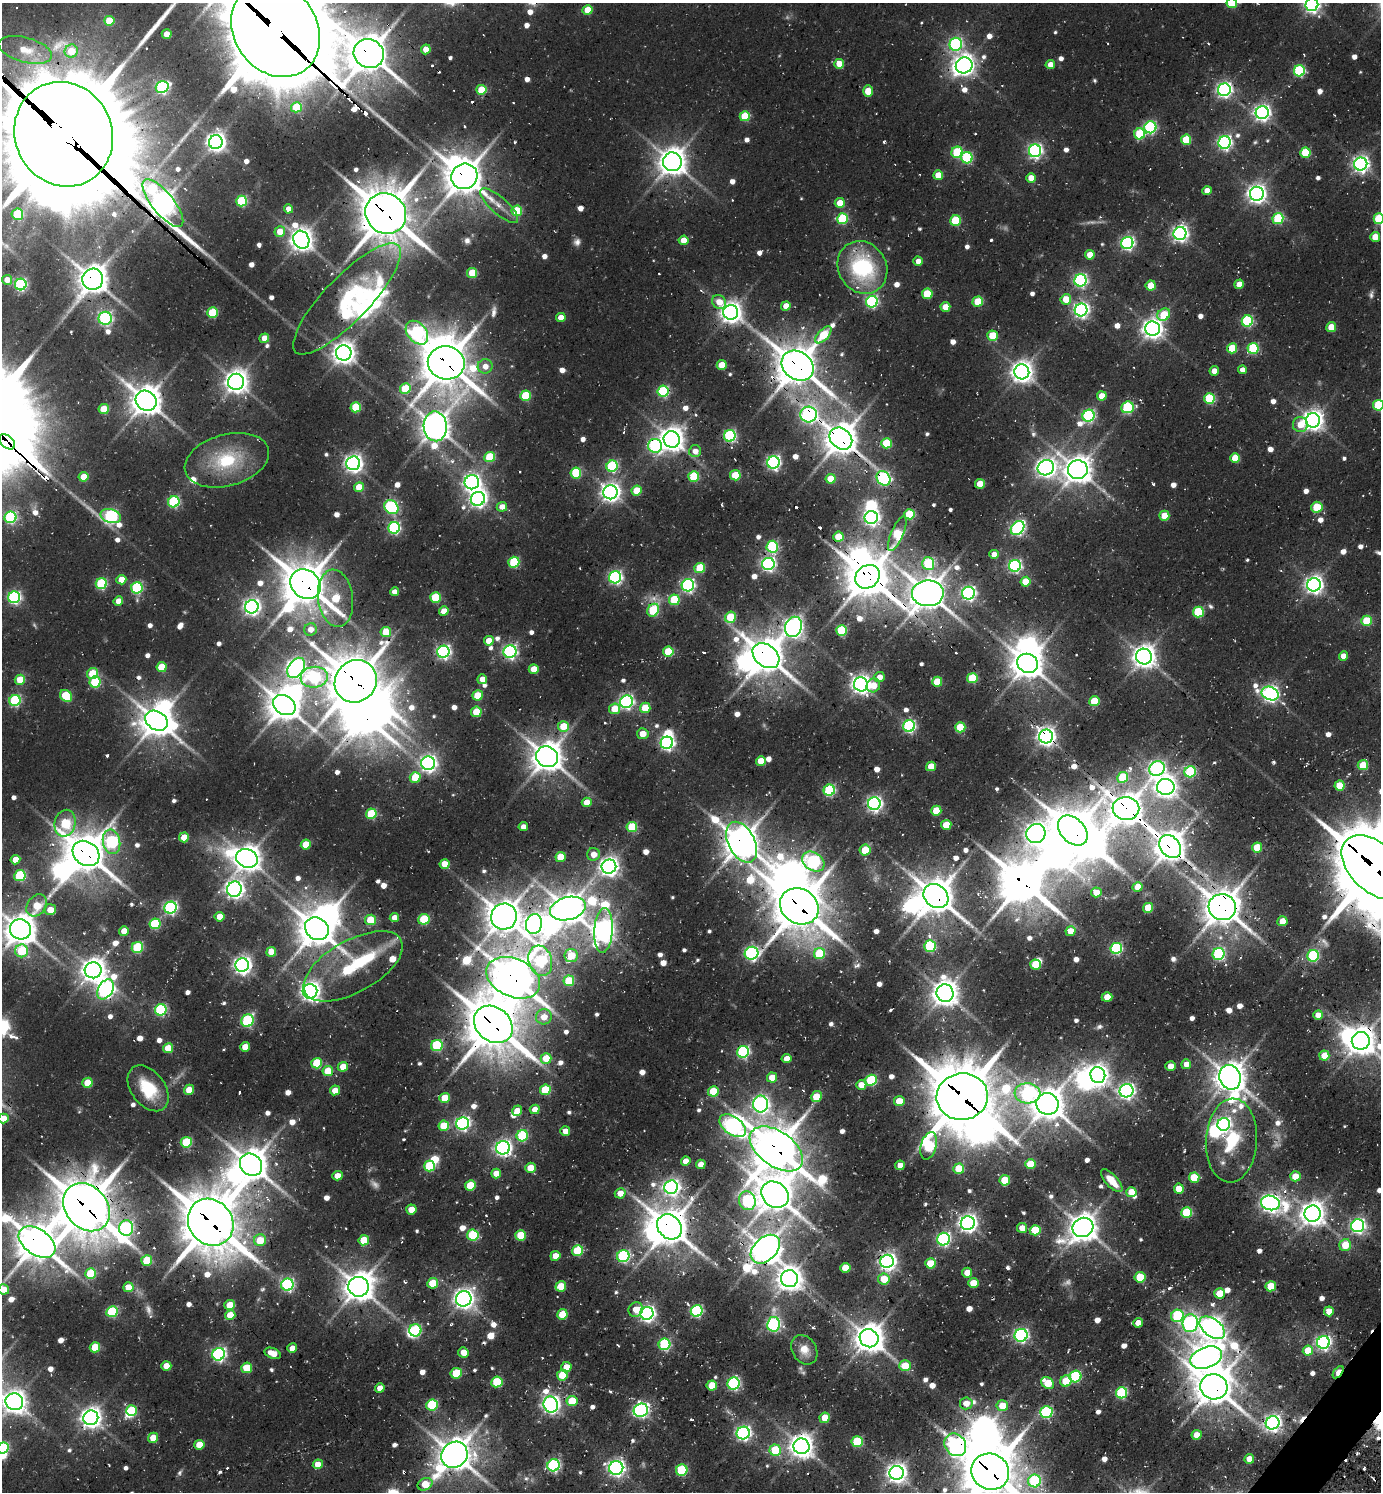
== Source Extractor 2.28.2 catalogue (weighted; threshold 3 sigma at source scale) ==
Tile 6 of 4 x 4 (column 2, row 2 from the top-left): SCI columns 1677-3055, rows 3011-4500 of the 5998 x 5989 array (HDU 1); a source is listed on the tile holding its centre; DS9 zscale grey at full resolution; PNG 1383 x 1494 px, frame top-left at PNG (2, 3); each listed source drawn as its Kron ellipse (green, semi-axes under 4 px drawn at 4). Shown black and unused: <1% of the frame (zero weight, under 2 of 3 exposures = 3% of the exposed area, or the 3 px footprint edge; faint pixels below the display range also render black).
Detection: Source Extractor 2.28.2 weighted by HDU 2 'WHT'; one run over the whole footprint, this tile lists its part. Background 0.102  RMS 0.0087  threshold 0.039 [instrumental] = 3 sigma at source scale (4.5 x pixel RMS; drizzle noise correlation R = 1.50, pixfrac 1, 0.05/0.05 arcsec/px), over >= 5 px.
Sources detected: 875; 14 too faint to see at this stretch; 44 inside a brighter object's white glare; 20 cosmic-ray / hot-pixel residue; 2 long thin detections or spike segments (spike, bleed or trail) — neither listed nor drawn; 12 inside a brighter listed object's ellipse — not listed separately; of the other 783, all 500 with FLUX_AUTO >= 9.06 (the completeness limit of this list) listed and drawn (283 fainter detections not listed), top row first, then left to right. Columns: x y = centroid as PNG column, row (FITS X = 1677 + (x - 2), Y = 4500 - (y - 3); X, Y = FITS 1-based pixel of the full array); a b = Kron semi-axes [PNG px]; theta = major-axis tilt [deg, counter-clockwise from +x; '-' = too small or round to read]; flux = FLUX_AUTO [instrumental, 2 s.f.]
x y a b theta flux
1232 3 5 5 - 49
1312 5 6 6 - 340
588 10 5 5 - 28
109 21 5 5 - 33
276 30 50 41 -55 15000
167 34 5 4 - 16
956 44 6 6 - 170
426 49 5 4 - 15
25 50 27 12 -15 24
71 51 7 6 - 22
369 54 15 14 - 2100
839 64 5 5 - 17
964 65 8 8 - 620
1050 65 5 4 - 12
1299 71 5 5 - 110
162 87 6 6 - 150
481 90 5 5 - 39
1224 90 6 6 - 310
868 91 6 5 - 23
296 107 5 5 - 40
1262 113 6 6 - 370
745 116 5 5 - 42
1150 127 6 6 - 140
64 134 53 48 -66 30000
1140 134 5 5 - 60
1186 140 5 5 - 41
216 142 7 7 - 540
1225 142 6 6 - 250
1035 151 6 6 - 260
957 152 6 5 - 64
1305 153 5 5 - 47
967 158 5 5 - 86
672 162 9 9 - 1200
1361 164 6 6 - 380
938 175 5 5 - 18
464 176 13 12 - 2000
1031 178 5 4 - 13
1207 191 4 4 - 11
1257 194 7 7 - 520
241 201 5 5 - 77
163 203 29 11 -51 980
840 203 5 5 - 18
499 206 24 8 -42 12
288 209 4 4 - 11
517 211 5 5 - 47
386 213 21 19 -44 3400
17 214 6 5 - 58
1278 218 5 5 - 65
842 219 5 5 - 72
1379 219 5 5 - 63
955 221 5 5 - 52
280 232 5 5 - 15
1180 233 6 6 - 350
1375 237 5 5 - 16
301 240 9 7 -63 860
684 240 5 4 - 15
1127 243 6 6 - 210
1090 255 5 4 - 17
918 261 5 4 - 9.7
862 267 27 24 -58 99
472 273 5 5 - 33
93 279 10 10 - 1300
7 280 5 5 - 14
1080 280 6 6 - 200
21 284 6 6 - 150
1239 284 5 4 - 14
1151 285 5 5 - 24
927 294 5 5 - 36
347 299 74 22 46 70
1066 299 5 5 - 19
719 302 8 6 -45 15
872 302 6 6 - 150
978 302 5 5 - 37
786 306 5 4 - 14
945 307 5 4 - 16
1081 310 6 6 - 310
731 312 7 7 - 730
212 313 5 5 - 54
1164 315 7 5 39 33
561 317 5 4 - 13
105 318 6 6 - 150
1247 321 5 5 - 100
1331 327 5 5 - 24
1153 329 7 7 - 650
417 333 13 9 -49 170
823 335 10 5 48 38
993 336 5 5 - 36
264 338 5 4 - 17
1232 348 5 5 - 33
1253 348 5 5 - 79
344 353 7 7 - 790
446 363 18 16 -12 2700
722 365 5 5 - 26
485 366 7 7 - 9.1
798 366 17 14 -36 2400
1242 370 4 4 - 9.5
1214 371 5 4 - 9.1
1022 372 7 7 - 770
236 382 8 8 - 850
405 389 5 5 - 46
663 391 6 5 - 110
525 396 5 5 - 51
1102 396 5 4 - 18
1209 398 5 5 - 74
146 401 11 9 -35 1500
1378 405 5 5 - 65
356 407 5 5 - 48
1127 407 6 6 - 83
104 409 5 5 - 32
809 414 8 8 - 280
1089 416 6 6 - 140
1313 420 7 7 - 630
1300 425 7 7 - 17
435 426 15 11 -87 1300
730 436 6 5 - 140
672 439 8 8 - 970
841 439 12 10 -42 2200
7 442 9 6 -40 600
886 443 5 5 - 37
655 446 7 7 - 160
695 451 6 6 - 9.6
490 457 5 5 - 45
1235 458 5 5 - 24
227 460 43 25 15 63
773 462 6 6 - 240
353 463 7 7 - 440
612 466 5 5 - 110
1046 468 8 7 - 560
1078 470 10 9 - 1200
576 473 5 5 - 58
735 475 5 5 - 38
694 476 5 5 - 53
84 477 5 4 - 22
884 478 8 6 -50 170
831 479 5 5 - 22
472 482 7 7 - 410
980 484 5 4 - 22
359 487 5 5 - 19
637 491 5 5 - 26
610 492 7 7 - 540
478 499 7 7 - 400
174 502 6 5 - 110
391 507 8 6 -42 140
502 507 5 5 - 11
1317 507 5 5 - 34
909 514 5 5 - 53
111 516 10 6 -17 190
1164 516 5 5 - 20
10 517 6 5 - 130
871 518 6 6 - 320
394 528 6 5 - 150
1018 528 8 6 50 240
897 534 19 6 67 59
838 537 5 5 - 21
772 547 6 5 - 99
994 554 5 4 - 9.4
514 562 5 5 - 74
928 563 6 6 - 70
768 564 6 6 - 250
1015 566 6 6 - 180
700 568 5 5 - 41
615 577 6 6 - 220
867 577 13 11 38 2400
121 580 5 4 - 15
1026 582 5 5 - 28
101 584 6 5 - 85
306 584 16 14 -42 2700
688 585 6 6 - 210
1314 585 7 6 - 470
137 588 6 5 - 100
394 592 4 4 - 9.1
928 593 16 13 1 1900
968 593 6 6 - 250
14 597 6 6 - 180
436 597 5 5 - 49
335 598 29 17 -83 60
674 600 5 5 - 51
118 601 5 4 - 13
252 607 7 6 - 400
653 610 7 5 60 65
444 611 5 4 - 14
1198 612 5 5 - 59
730 617 6 5 - 40
1367 621 5 5 - 37
793 627 10 8 71 520
310 629 6 6 - 9.5
842 630 5 5 - 60
386 632 5 5 - 27
489 641 5 5 - 16
668 651 5 5 - 37
443 652 6 6 - 240
510 652 6 6 - 220
766 656 15 11 -39 2100
1144 656 8 8 - 880
1343 656 5 4 - 11
1027 663 11 9 -23 1500
162 667 5 5 - 32
296 668 11 7 55 510
534 669 5 4 - 15
92 673 6 5 - 35
314 677 13 10 7 110
879 677 5 5 - 9.3
972 678 5 5 - 51
482 679 5 5 - 10
20 680 5 5 - 26
356 681 22 20 50 3100
95 682 5 5 - 67
937 682 5 5 - 30
861 684 7 7 - 530
873 685 7 6 - 18
1270 693 9 6 -23 360
478 695 5 5 - 28
66 696 7 5 -43 54
15 701 6 5 - 110
1094 701 5 5 - 39
626 702 6 6 - 220
284 705 12 9 -34 1700
645 708 5 5 - 31
615 709 5 5 - 24
476 712 5 5 - 31
157 721 12 9 -31 1900
563 726 5 5 - 26
909 726 6 5 - 160
960 727 5 5 - 43
643 734 6 5 - 13
1046 736 7 7 - 520
667 743 6 6 - 260
547 757 11 10 - 1500
761 761 5 4 - 17
428 763 7 7 - 370
1363 765 5 5 - 34
931 766 5 4 - 19
1157 769 8 7 - 280
1190 772 6 5 - 92
415 777 5 5 - 29
1123 777 5 5 - 42
1340 785 5 5 - 29
1166 787 9 8 - 790
829 790 6 5 - 110
587 802 5 4 - 16
874 804 6 6 - 310
1126 809 13 11 -7 1900
936 811 5 5 - 29
371 814 5 5 - 58
65 823 13 10 76 60
946 825 5 5 - 19
523 827 4 4 - 9.2
632 827 5 5 - 46
1073 831 17 12 -46 3200
1036 834 10 9 - 750
184 837 5 5 - 22
112 842 12 8 -78 140
742 842 22 13 -62 1900
306 844 5 5 - 26
1170 846 12 9 -54 1600
1257 847 5 5 - 32
865 850 5 5 - 24
86 853 14 11 -38 2400
593 854 6 6 - 11
561 857 5 5 - 29
247 858 11 9 -20 1100
15 860 5 4 - 16
813 862 12 9 -33 170
445 864 5 5 - 19
609 867 7 7 - 540
1374 867 39 24 -44 6800
20 876 6 5 - 78
1137 887 5 4 - 11
234 889 7 7 - 470
1096 892 5 5 - 15
936 896 13 11 -39 2100
37 905 12 9 52 23
799 906 20 17 -33 3400
1222 907 14 13 - 2000
170 908 6 6 - 190
1148 908 5 5 - 30
568 909 18 11 15 1600
50 910 6 5 - 14
219 917 5 4 - 14
504 917 13 13 - 1800
394 918 5 4 - 11
424 919 6 5 - 47
370 920 5 5 - 32
1282 921 5 5 - 19
155 924 5 5 - 72
534 924 10 8 77 590
20 929 11 10 - 1600
317 929 12 10 -35 1900
604 930 22 9 86 790
124 931 5 4 - 13
1070 931 5 4 - 16
930 946 6 5 - 84
137 947 6 5 - 72
1116 948 6 5 - 130
22 951 6 6 - 45
271 952 5 5 - 17
751 953 7 6 - 220
819 954 6 5 - 49
1219 954 6 6 - 130
571 956 6 6 - 26
1313 956 6 5 - 94
540 961 15 11 -73 120
1035 964 5 5 - 28
242 965 7 6 - 460
353 966 55 26 29 110
93 970 8 8 - 980
513 978 28 19 -24 2700
569 981 5 5 - 39
105 989 11 7 57 340
310 991 7 7 - 580
945 993 9 8 - 1200
1107 997 5 5 - 18
161 1010 6 5 - 120
1318 1015 5 5 - 12
544 1017 8 7 - 12
247 1021 6 6 - 100
493 1024 21 17 -41 3600
1361 1041 9 9 - 1300
437 1046 6 5 - 86
245 1047 5 4 - 14
168 1048 5 5 - 22
743 1052 6 6 - 150
1324 1056 5 5 - 18
546 1058 5 5 - 24
786 1059 5 4 - 12
317 1063 5 5 - 46
1186 1064 5 5 - 9.3
1171 1066 5 5 - 12
343 1067 5 5 - 18
328 1071 5 5 - 28
1098 1075 8 7 - 640
772 1077 5 5 - 18
1230 1077 12 10 -69 1600
871 1080 6 5 - 74
87 1083 5 5 - 27
861 1085 5 5 - 12
148 1088 26 16 -53 40
189 1090 5 5 - 16
335 1090 5 5 - 13
545 1090 5 5 - 44
713 1091 5 5 - 34
1127 1091 7 6 - 320
1028 1093 13 10 -5 160
816 1096 6 5 - 26
962 1097 25 23 8 5500
445 1098 5 5 - 23
899 1101 5 5 - 21
761 1104 8 7 - 360
1047 1104 11 10 - 1800
535 1109 5 4 - 11
517 1111 5 5 - 18
4 1118 5 4 - 13
463 1123 6 6 - 240
1224 1124 6 6 - 240
444 1126 5 5 - 28
733 1126 15 9 -36 410
565 1131 5 4 - 11
522 1136 6 5 - 77
1231 1140 42 25 87 57
186 1142 5 5 - 56
929 1146 14 7 75 100
503 1148 7 6 - 330
776 1149 30 17 -35 2900
686 1161 5 4 - 11
701 1164 5 4 - 10
1030 1164 5 5 - 26
251 1165 12 10 -46 1800
900 1165 5 4 - 10
430 1166 5 5 - 65
530 1168 5 5 - 18
959 1169 5 5 - 33
496 1174 5 4 - 13
337 1176 5 4 - 11
1295 1176 5 5 - 14
1194 1178 5 5 - 39
1005 1180 5 5 - 27
1112 1181 14 6 -47 17
470 1185 5 5 - 33
671 1187 7 6 - 330
1179 1189 5 5 - 19
1131 1192 5 5 - 19
620 1193 5 5 - 12
775 1195 15 12 -37 2100
747 1201 9 8 - 130
1270 1203 9 7 -14 520
86 1207 26 21 -49 4000
411 1210 5 5 - 16
1187 1213 5 5 - 62
1313 1214 8 8 - 960
211 1222 24 21 -52 4300
968 1223 7 6 - 470
1358 1226 6 6 - 270
669 1227 14 11 -46 2200
1083 1227 10 9 - 1400
126 1228 8 7 - 170
1022 1228 5 5 - 13
1035 1230 5 5 - 40
473 1235 6 5 - 75
521 1235 5 5 - 34
943 1239 6 6 - 190
260 1240 6 5 - 26
364 1240 5 5 - 28
37 1242 21 12 -35 2300
1345 1245 6 6 - 21
765 1249 17 11 44 1600
577 1251 5 5 - 44
555 1256 5 5 - 13
623 1256 6 6 - 130
147 1260 5 5 - 33
887 1261 7 6 - 450
930 1263 5 5 - 28
845 1268 5 5 - 24
967 1273 5 5 - 13
91 1274 5 5 - 46
1140 1277 5 5 - 39
789 1279 8 8 - 960
884 1279 6 5 - 23
433 1283 5 5 - 34
973 1283 5 5 - 24
287 1285 6 6 - 170
561 1286 5 5 - 26
1271 1286 5 5 - 32
128 1287 5 4 - 16
359 1287 10 10 - 1500
4 1289 5 5 - 13
1219 1293 5 5 - 17
464 1299 8 7 - 630
230 1305 5 5 - 21
636 1309 7 7 - 13
697 1311 6 5 - 130
1329 1311 5 5 - 16
112 1312 6 5 - 77
647 1313 7 6 - 350
562 1314 5 5 - 28
230 1315 5 5 - 22
1177 1316 6 6 - 89
1138 1323 5 4 - 13
1190 1323 9 7 82 290
773 1324 7 6 - 200
1212 1328 14 8 -38 800
415 1330 6 6 - 79
1021 1335 6 6 - 240
869 1338 10 8 -35 1500
1323 1342 6 6 - 280
664 1344 6 6 - 100
95 1347 5 5 - 35
292 1348 5 5 - 13
804 1350 16 12 -58 12
1308 1350 5 5 - 25
463 1352 5 5 - 13
272 1353 8 5 -22 12
219 1354 6 6 - 230
1206 1357 16 10 20 1300
166 1366 5 4 - 15
905 1366 6 5 - 23
566 1367 5 5 - 14
247 1368 5 5 - 31
1338 1372 7 4 53 26
456 1373 5 5 - 38
562 1375 5 5 - 32
1075 1377 6 5 - 90
1066 1381 6 5 - 30
497 1382 5 5 - 53
1048 1383 7 5 -38 30
734 1384 6 6 - 160
712 1385 5 5 - 23
1214 1387 14 12 -15 2100
380 1388 5 4 - 11
1121 1393 5 5 - 100
572 1401 5 5 - 33
14 1402 9 8 - 830
966 1403 6 6 - 9.8
551 1404 8 7 - 450
432 1405 6 5 - 74
1002 1406 6 5 - 20
641 1410 7 6 - 240
131 1411 5 5 - 42
1046 1412 6 6 - 120
91 1418 7 7 - 680
825 1418 5 5 - 18
1273 1423 7 6 - 410
743 1433 6 6 - 270
1197 1435 5 5 - 17
153 1438 5 5 - 17
857 1442 5 5 - 63
199 1445 5 5 - 20
955 1445 12 10 -54 290
801 1446 8 8 - 960
3 1448 6 5 - 98
775 1450 6 5 - 41
454 1455 14 12 44 1800
1249 1459 5 4 - 15
318 1464 5 5 - 13
553 1465 6 6 - 170
616 1468 7 7 - 370
682 1470 6 5 - 84
990 1472 19 18 - 4000
897 1473 7 7 - 600
1034 1481 6 6 - 86
425 1484 8 5 26 23
Overlapping masked pixels (flux is a lower limit): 52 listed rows (the first 20) at x y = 276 30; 369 54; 64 134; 464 176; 163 203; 386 213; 93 279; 446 363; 798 366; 663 391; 809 414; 435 426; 730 436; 841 439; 7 442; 655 446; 884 478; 867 577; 306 584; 928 593
Isophote crosses this tile's border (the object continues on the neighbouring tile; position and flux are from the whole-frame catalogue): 15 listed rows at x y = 1232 3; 1312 5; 276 30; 64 134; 1379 219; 1378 405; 7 442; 1374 867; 20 929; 4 1118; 37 1242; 4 1289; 14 1402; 3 1448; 990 1472